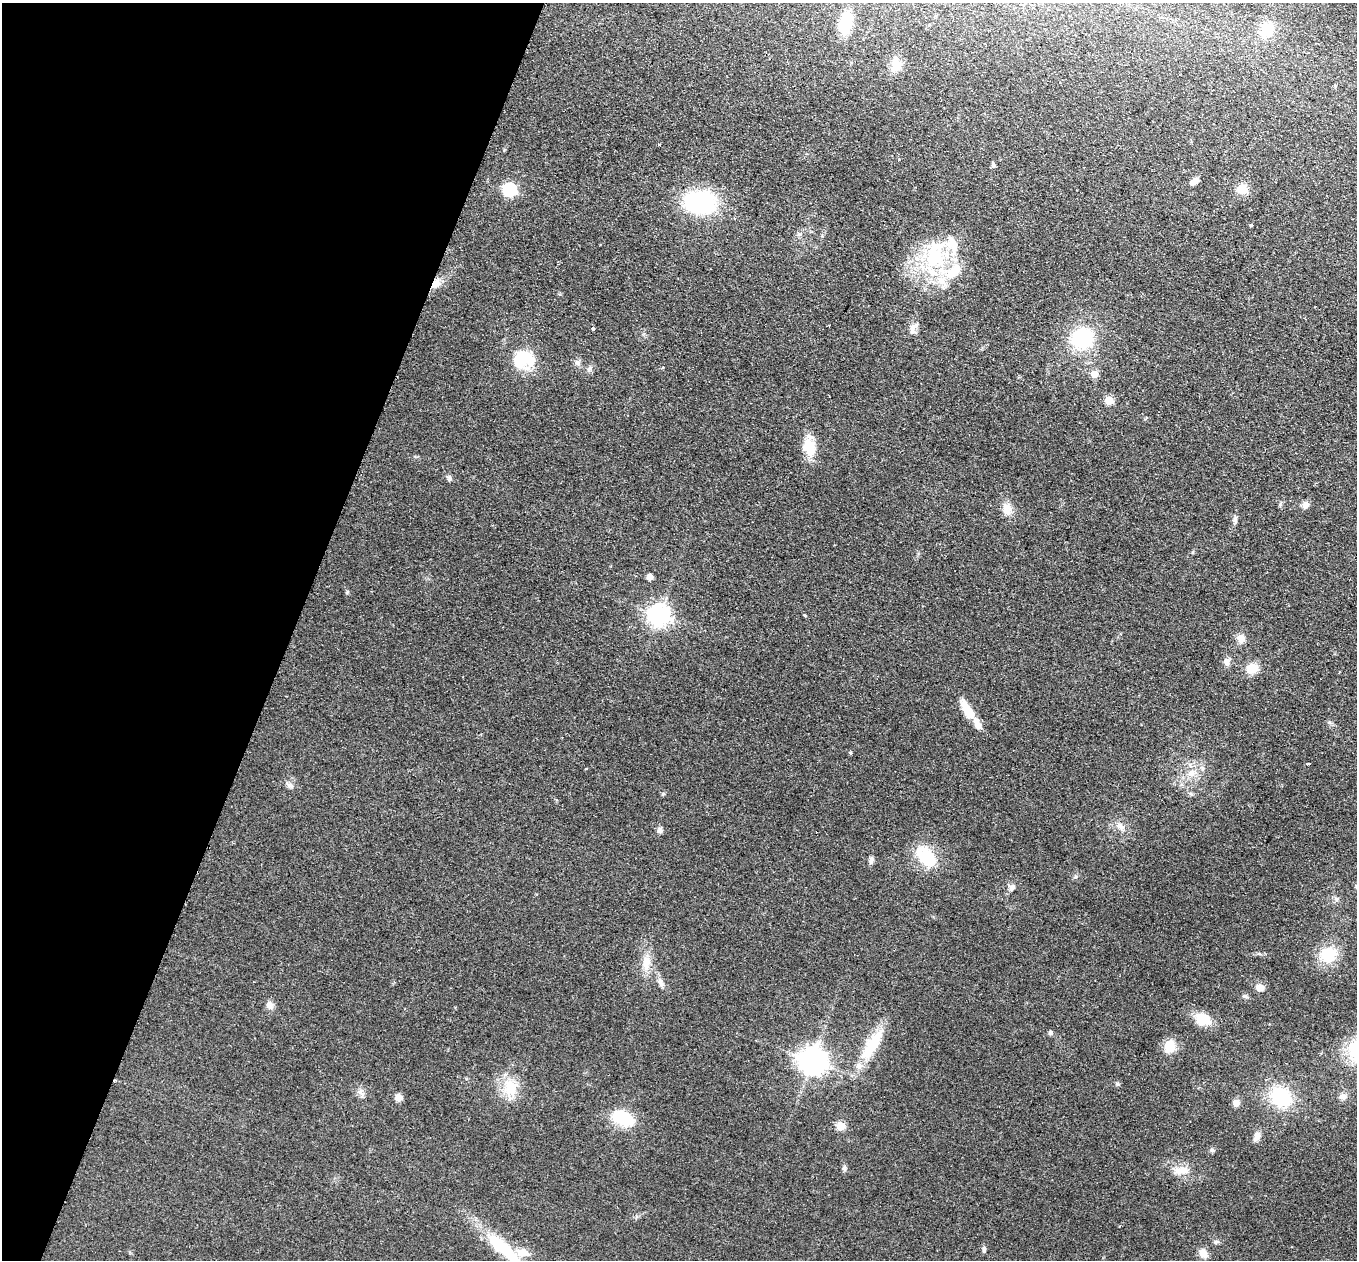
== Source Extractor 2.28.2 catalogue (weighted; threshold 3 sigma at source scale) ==
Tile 9 of 4 x 4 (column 1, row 3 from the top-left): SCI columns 23-1377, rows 1578-2835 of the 5464 x 5543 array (HDU 1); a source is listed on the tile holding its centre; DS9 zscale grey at full resolution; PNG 1359 x 1262 px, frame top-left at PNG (2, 3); no overlay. Shown black and unused: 21% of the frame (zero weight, under 2 of 3 exposures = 3% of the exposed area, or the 3 px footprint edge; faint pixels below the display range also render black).
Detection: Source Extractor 2.28.2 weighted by HDU 2 'WHT'; one run over the whole footprint, this tile lists its part. Background 0.114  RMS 0.011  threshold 0.0476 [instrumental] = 3 sigma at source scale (4.5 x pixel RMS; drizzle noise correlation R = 1.50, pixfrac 1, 0.05/0.05 arcsec/px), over >= 5 px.
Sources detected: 77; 1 inside a brighter object's white glare — not listed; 6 inside a brighter listed object's ellipse — not listed separately; the other 70 listed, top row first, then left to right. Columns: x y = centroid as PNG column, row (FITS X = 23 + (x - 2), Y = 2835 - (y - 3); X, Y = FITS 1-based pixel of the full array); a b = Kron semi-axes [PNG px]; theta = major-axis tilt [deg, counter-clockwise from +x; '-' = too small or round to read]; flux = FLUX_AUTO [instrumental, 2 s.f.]
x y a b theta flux
845 23 18 10 75 37
1266 30 13 12 - 24
896 64 18 13 -75 12
993 165 6 5 - 1.8
1194 182 11 6 32 6.4
1242 189 12 12 - 12
510 190 6 6 - 130
700 202 27 19 -5 120
1251 225 3 3 - 1.7
935 257 31 25 -89 72
436 283 15 10 44 9.2
593 328 3 3 - 3.9
912 328 14 11 -75 6.7
1082 338 21 19 34 67
523 357 29 22 -33 38
578 363 9 7 -46 3.6
589 369 8 5 49 2.8
1094 374 5 5 - 19
1109 400 5 5 - 31
809 447 24 15 -80 22
449 478 7 6 - 2.5
1305 505 9 7 34 5.4
1007 509 20 10 -84 10
1235 520 11 5 87 3.2
650 577 5 5 - 11
659 615 8 7 - 660
804 615 5 3 - 0.92
1241 638 10 9 - 7.5
1226 662 9 8 - 4.8
1252 668 13 10 28 15
967 710 32 11 -59 17
851 753 4 4 - 1.2
1308 763 4 2 - 1.5
1202 768 7 4 -90 2.1
586 769 2 2 - 1
1191 773 10 9 - 8.1
290 785 9 6 -49 3.4
663 794 6 4 19 1.2
1120 826 12 7 -42 6
660 830 8 7 - 3
926 856 32 18 -44 35
871 860 9 6 82 3.1
1012 887 8 6 59 4.1
1336 899 7 6 - 2.5
1328 955 21 19 30 30
646 962 19 10 87 14
661 982 13 6 -66 4.8
1260 987 8 7 - 7.5
1245 996 6 5 - 2
269 1005 11 8 -64 5.5
1203 1019 14 11 -9 26
1051 1033 6 5 - 2
872 1045 41 13 59 39
1169 1047 14 11 68 17
812 1060 9 8 - 1200
510 1087 26 18 -81 25
1343 1096 10 9 - 4.9
1280 1097 22 18 -40 58
398 1098 7 6 - 7.4
1236 1103 7 7 - 6.6
622 1118 25 15 -21 39
841 1126 5 5 - 36
1257 1136 12 7 69 5.6
1212 1150 6 6 - 1.9
844 1168 8 5 90 2.5
1182 1170 21 9 7 11
1216 1242 8 5 19 2.2
503 1248 58 16 -42 55
984 1249 9 4 -82 2.2
1203 1253 11 9 -55 8.2
Overlapping masked pixels (flux is a lower limit): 1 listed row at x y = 436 283
Isophote crosses this tile's border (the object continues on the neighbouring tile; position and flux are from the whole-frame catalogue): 1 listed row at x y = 503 1248
Unlisted compact peaks at least as high as the median listed source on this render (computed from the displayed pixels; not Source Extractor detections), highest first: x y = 1075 877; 347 592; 1280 504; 800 234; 360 1092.